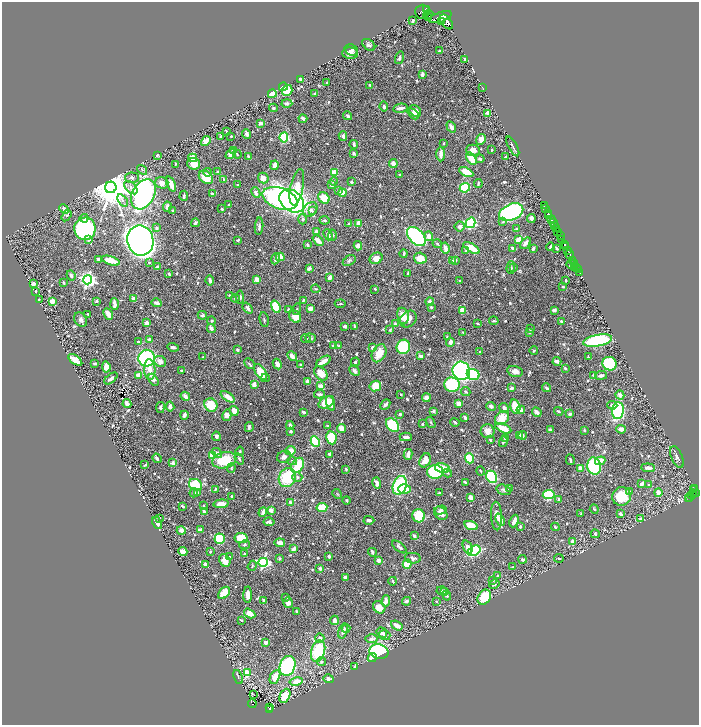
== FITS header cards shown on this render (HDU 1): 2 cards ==
NAXIS1  =                 1393
NAXIS2  =                 1445

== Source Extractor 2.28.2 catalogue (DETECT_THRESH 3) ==
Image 1393 x 1445 px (HDU 1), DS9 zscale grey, zoomed out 1/2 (1 PNG px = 2 x 2 image px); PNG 701 x 727 px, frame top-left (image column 1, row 1445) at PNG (2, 2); each listed source drawn as its Kron ellipse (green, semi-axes under 4 px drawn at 4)
Background 0.685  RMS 0.0087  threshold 0.026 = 3 sigma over >= 5 px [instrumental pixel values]
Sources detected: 874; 29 cannot appear on this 1/2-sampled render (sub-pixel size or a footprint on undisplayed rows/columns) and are neither listed nor drawn; of the other 845, the 500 brightest by FLUX_AUTO listed and drawn (345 fainter detections omitted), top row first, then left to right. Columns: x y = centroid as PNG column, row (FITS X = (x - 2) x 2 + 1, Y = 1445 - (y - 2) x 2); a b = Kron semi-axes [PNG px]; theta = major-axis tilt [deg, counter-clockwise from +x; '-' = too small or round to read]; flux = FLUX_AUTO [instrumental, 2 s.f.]
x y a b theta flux
427 9 3 1 - 140
422 12 7 7 - 300
428 14 5 3 - 710
429 17 3 3 - 380
440 17 12 5 20 2000
413 21 3 2 - 3.9
441 22 2 2 - 130
446 22 8 5 -53 1600
369 45 7 5 -37 4.9
351 50 7 5 -21 6
440 51 3 3 - 2.4
350 53 8 6 -3 8
399 58 6 3 74 4.5
465 59 2 2 - 11
422 74 4 3 - 6.5
300 79 3 3 - 5.9
327 83 2 2 - 2.1
370 85 4 2 - 2.6
283 87 4 3 - 51
482 87 2 1 - 4.6
287 90 5 5 - 46
272 94 4 4 - 35
314 94 3 2 - 2.7
287 103 5 4 - 4.2
384 107 5 3 - 3.5
273 108 4 3 - 2.2
400 108 7 3 11 7.7
415 111 6 5 - 10
488 113 3 3 - 16
413 114 6 3 -42 8.3
348 116 4 3 - 4.4
303 119 4 3 - 6.1
260 123 3 2 - 6.8
451 127 6 3 -57 7.4
226 131 4 2 - 2.2
247 134 4 3 - 9
221 136 3 3 - 2.5
231 136 2 2 - 2.2
343 136 5 3 - 6.6
284 137 5 4 - 130
481 139 5 5 - 9.4
206 141 5 4 - 16
443 143 2 2 - 2.9
354 145 4 2 - 4.2
513 146 11 2 -62 4.4
234 150 4 2 - 6.4
473 150 7 5 -1 15
491 150 2 2 - 2.2
354 153 4 3 - 5.5
231 154 6 4 42 13
237 154 4 3 - 2.1
441 154 7 3 -90 11
157 155 4 3 - 2.1
249 157 4 3 - 5
506 157 3 2 - 3
193 158 4 4 - 25
471 158 7 4 -59 36
480 159 4 3 - 3.6
175 164 3 2 - 2.3
194 164 6 6 - 23
393 164 4 4 - 12
274 165 5 3 - 9
142 170 5 3 - 3.1
208 172 4 3 - 2.5
217 172 3 2 - 1.9
466 172 7 4 -27 32
334 173 4 3 - 39
399 175 2 2 - 2.3
206 177 8 6 -41 41
132 178 7 5 -2 5.3
263 178 5 5 - 14
224 180 3 3 - 4.1
333 181 4 3 - 2.3
351 182 3 3 - 3.9
162 183 6 5 - 10
478 183 4 2 - 2.2
171 184 8 3 -69 19
238 185 2 2 - 3.1
332 185 4 3 - 8.1
111 187 6 5 - 7000
297 187 18 6 78 38
131 188 8 5 -45 7.7
465 188 5 4 - 110
339 191 4 3 - 1.9
256 193 5 3 - 9.7
342 193 4 3 - 22
143 194 16 11 61 600
212 194 3 2 - 3.2
184 196 5 3 - 3.2
280 198 18 10 -19 380
324 198 6 5 - 39
123 200 7 3 -53 4.3
292 201 14 10 -39 560
229 205 4 3 - 2.6
544 206 2 1 - 11
167 207 5 3 - 6.8
64 209 5 2 - 10
222 209 2 2 - 4.3
546 209 3 2 - 26
310 210 8 6 46 8.5
172 211 3 3 - 3
312 211 4 3 - 2.1
511 212 13 8 23 600
548 213 2 2 - 75
67 216 6 3 56 2.9
549 216 3 2 - 290
84 218 4 4 - 6
531 218 4 3 - 4.8
303 219 5 4 - 3.6
324 220 5 3 - 2.3
551 220 4 2 - 260
503 222 4 3 - 2
195 223 4 3 - 3.6
359 223 4 3 - 13
471 223 5 4 - 170
553 223 2 1 - 12
349 224 3 2 - 5.2
554 225 2 1 - 17
259 226 9 3 87 4.9
460 226 5 5 - 6.6
157 228 4 3 - 2.6
556 228 2 1 - 36
85 229 11 10 - 300
517 229 2 2 - 6.6
316 231 3 2 - 3.3
557 231 2 2 - 220
328 235 6 3 -67 6.9
332 235 5 3 - 2.4
429 236 5 4 - 14
560 236 3 2 - 16
416 237 11 7 -45 260
89 239 2 2 - 11
140 240 15 13 -80 2400
238 240 4 3 - 2.3
519 240 3 3 - 27
561 240 3 2 - 170
318 241 6 3 -44 19
526 243 6 3 51 6.6
437 244 5 3 - 3
564 244 3 2 - 300
307 245 3 2 - 4.1
358 246 4 4 - 7.9
550 247 4 2 - 2.9
566 247 3 2 - 420
445 248 5 3 - 7.5
471 248 9 3 -31 32
513 248 3 2 - 5
533 248 3 2 - 4.7
557 249 3 2 - 2.7
466 251 3 3 - 2.5
568 251 3 2 - 26
404 254 4 2 - 2.8
570 255 4 3 - 530
280 257 4 3 - 25
376 258 7 5 30 16
420 258 6 5 - 28
98 259 3 3 - 3.3
275 259 6 3 69 5.1
349 260 7 4 33 3.9
455 260 3 3 - 3
572 260 3 2 - 65
111 261 9 3 -17 27
452 261 4 3 - 3.3
149 263 4 3 - 2.1
575 263 2 1 - 55
571 264 5 2 - 4
157 267 4 3 - 3.8
513 267 4 4 - 2.1
574 267 3 3 - 3.7
577 267 2 1 - 20
309 268 4 3 - 5.8
511 268 6 2 89 1.9
578 269 2 1 - 3.2
580 272 3 1 - 8.7
408 273 2 2 - 1.9
169 274 4 3 - 2
71 275 5 3 - 4.7
330 277 3 3 - 13
88 280 4 4 - 680
257 280 4 3 - 16
566 280 3 2 - 2.5
210 281 5 2 - 4.6
459 281 2 2 - 2.6
64 283 3 2 - 2.3
33 284 3 3 - 9.9
563 287 2 2 - 2.1
316 289 5 3 - 2.2
375 289 2 2 - 3.4
36 291 2 2 - 3.7
229 295 3 3 - 2.2
240 297 6 4 -86 6.2
236 298 4 3 - 2.9
39 299 2 2 - 1.9
134 299 3 3 - 13
303 300 3 2 - 2.2
52 301 4 4 - 12
97 301 3 3 - 2.3
430 302 4 3 - 8.6
156 303 5 3 - 6.6
114 304 6 2 -86 11
340 304 5 2 - 2.5
276 307 6 4 -69 68
431 307 3 2 - 3.5
248 308 6 3 -50 5.5
310 308 4 3 - 12
297 309 6 3 73 2.3
288 310 3 2 - 2.4
463 310 4 3 - 21
554 310 4 3 - 5.8
87 314 2 2 - 1.8
108 314 6 3 -63 8.4
202 315 5 4 - 3.2
403 316 8 5 -81 21
295 317 6 5 - 25
408 319 9 7 46 13
81 320 7 6 - 6.1
264 320 7 2 -80 2.2
212 321 4 4 - 2.2
494 321 4 3 - 2.8
561 321 3 2 - 2.8
147 323 3 3 - 13
477 323 3 2 - 1.9
395 324 3 3 - 2.5
345 326 3 3 - 6.1
355 326 4 2 - 2.3
211 328 5 3 - 7.7
530 329 3 2 - 2.1
390 330 4 3 - 2.2
463 332 3 2 - 2
530 333 3 3 - 1.8
447 337 3 3 - 1.9
311 338 5 4 - 3.2
150 339 4 3 - 7
306 339 5 3 - 2
598 341 14 6 11 190
138 342 3 2 - 2
450 342 4 3 - 7.8
333 345 3 3 - 1.9
339 346 4 4 - 2
173 347 5 3 - 6.1
403 347 7 6 - 160
373 348 3 3 - 7.9
237 350 3 2 - 3.3
534 351 4 3 - 2.2
480 352 2 2 - 2.7
379 353 9 6 62 30
292 356 5 3 - 9.4
421 356 3 3 - 7.9
203 357 2 2 - 1.9
588 357 3 2 - 1.9
147 358 8 8 - 230
75 360 8 4 -35 23
160 361 6 5 - 12
323 361 8 3 31 17
557 361 4 3 - 7.8
355 362 4 2 - 2.4
95 363 3 2 - 2.3
249 364 6 3 -45 2.6
277 364 5 3 - 11
609 364 7 6 - 88
300 365 4 3 - 2.1
106 367 5 4 - 11
565 368 3 2 - 3.5
150 370 10 5 -87 19
182 371 3 2 - 5.6
354 371 6 3 -46 5.3
461 371 9 8 - 460
515 371 8 5 -14 11
260 372 9 5 -57 36
321 373 8 5 -49 22
473 374 6 5 - 78
139 375 3 3 - 21
601 375 6 3 7 5.2
594 376 4 3 - 7.2
111 378 8 3 39 7.6
265 378 4 3 - 2.3
153 380 7 4 -60 9.7
308 382 4 3 - 15
254 384 4 3 - 13
452 385 8 7 - 140
320 386 4 3 - 14
375 386 6 5 - 33
512 388 2 2 - 9.4
546 388 5 3 - 3.1
466 392 5 4 - 2.9
319 394 5 2 - 4.3
401 394 2 2 - 1.9
620 395 4 3 - 7.8
185 396 5 3 - 11
228 397 8 4 -35 20
426 398 4 4 - 8.5
326 402 8 5 30 39
331 403 8 4 -72 14
459 403 3 3 - 13
127 404 4 3 - 11
211 405 7 6 - 48
385 405 6 3 47 6.6
612 405 5 3 - 5.6
170 406 5 3 - 12
491 406 5 4 - 5.2
515 407 7 5 -76 38
160 408 5 4 - 4.7
504 408 5 3 - 7.8
521 410 4 3 - 9.1
234 411 5 4 - 15
433 411 2 2 - 14
559 411 5 3 - 2.7
618 411 8 6 82 140
304 412 3 2 - 4.6
537 412 5 3 - 9.2
400 414 2 2 - 3.7
570 414 3 2 - 4.2
184 415 4 3 - 8
227 415 5 4 - 12
465 417 4 2 - 6.1
502 418 8 6 41 29
455 422 5 3 - 3.4
431 423 6 3 -58 2.6
422 424 2 2 - 5.2
290 425 4 2 - 6
392 425 8 5 -50 98
327 426 3 3 - 3.4
249 427 5 2 - 4.8
341 428 4 3 - 17
503 428 9 3 -26 37
621 429 4 3 - 11
550 430 4 3 - 4.8
584 430 3 2 - 2.2
291 431 4 3 - 3.2
488 431 7 7 - 11
522 435 4 3 - 4.4
216 436 4 4 - 4.1
520 436 4 3 - 7.9
406 437 6 3 0 4.8
331 438 6 5 - 66
505 438 3 3 - 4.2
490 440 3 2 - 2.1
315 441 5 4 - 110
503 442 5 3 - 3.3
240 451 5 2 - 2.2
290 451 5 4 - 16
217 453 6 4 -41 7.7
330 454 3 3 - 8.8
408 454 5 3 - 13
213 456 4 4 - 36
284 457 7 6 - 8.2
677 457 11 5 -66 6.3
157 458 5 3 - 4
469 458 5 4 - 67
239 459 6 3 -58 3.2
224 460 12 8 14 61
425 460 7 5 65 18
570 460 5 3 - 2.9
292 461 5 4 - 2.7
600 461 5 3 - 19
173 463 3 2 - 20
145 465 3 2 - 2
297 465 8 5 54 60
594 466 8 6 -81 160
231 468 5 3 - 2.3
442 468 8 5 -11 24
580 468 3 3 - 12
648 468 7 3 -5 10
346 469 3 2 - 2.3
481 471 4 3 - 1.9
435 472 8 7 - 180
448 473 4 4 - 2.8
287 477 10 8 63 81
297 477 5 4 - 3.6
492 477 6 5 - 160
465 482 3 2 - 3.1
377 483 6 3 -73 9.3
642 484 4 3 - 8.9
195 485 7 5 -34 74
400 485 9 6 69 150
648 485 3 3 - 2.6
694 488 3 2 - 58
215 489 4 2 - 2
404 489 6 4 -1 23
509 489 3 3 - 3
504 490 7 5 -16 5.5
694 490 2 2 - 37
198 492 4 3 - 4.1
629 492 3 3 - 7.3
658 492 4 3 - 10
194 493 4 4 - 3.7
439 493 3 3 - 2.9
337 494 5 3 - 2
692 494 5 4 - 140
696 494 4 2 - 180
549 495 6 4 7 170
231 496 2 2 - 2.1
622 496 9 9 - 56
470 497 3 3 - 13
690 497 2 2 - 11
688 498 2 1 - 15
559 499 3 3 - 4
347 500 4 3 - 2.5
290 502 2 2 - 4.6
221 504 7 3 6 15
203 505 2 2 - 1.9
183 506 4 2 - 2.7
322 508 5 4 - 62
594 509 5 2 - 2.4
271 510 3 3 - 17
441 510 6 3 18 5.9
204 511 3 2 - 4.4
263 512 5 3 - 9.8
441 513 7 5 -45 11
581 514 3 3 - 2.1
620 514 4 2 - 6.1
419 516 6 6 - 74
496 516 14 5 -88 11
159 518 3 3 - 2.7
640 519 3 3 - 4.8
369 520 5 3 - 7
500 520 6 3 -67 14
514 521 6 3 67 9.2
269 522 5 3 - 6.3
157 523 6 4 -62 11
471 526 7 3 -18 37
520 526 3 2 - 4.1
555 527 4 3 - 3.6
200 530 4 3 - 7.8
181 531 4 4 - 10
595 534 5 4 - 2.2
414 536 3 2 - 6.5
241 538 7 5 -9 46
220 539 5 5 - 86
572 541 4 3 - 8.6
280 543 5 3 - 11
245 545 5 3 - 2.9
399 547 8 3 -38 4.6
468 547 7 4 -66 7.1
294 549 4 2 - 13
183 551 4 4 - 15
474 551 7 4 30 140
210 552 2 2 - 1.8
372 552 4 3 - 3.4
244 554 3 3 - 2.1
329 556 3 3 - 6.4
230 557 4 3 - 2.5
280 558 3 2 - 3
413 558 8 5 -10 7
559 558 5 3 - 2.2
523 559 4 2 - 5.7
225 560 7 5 -61 20
379 560 3 3 - 9.4
263 562 4 4 - 280
407 564 4 4 - 54
205 565 4 3 - 11
252 566 5 3 - 2.1
513 567 4 2 - 3.1
320 568 2 2 - 13
497 576 2 2 - 2
345 577 4 3 - 6
493 580 3 3 - 2.5
393 581 4 2 - 2.9
494 584 5 3 - 4.8
442 591 5 3 - 2.3
445 591 3 3 - 2.1
224 593 7 5 46 27
248 595 8 4 89 11
447 595 5 3 - 2.6
286 597 3 3 - 2.5
484 597 8 6 58 59
264 600 3 3 - 3.7
386 601 6 3 79 12
407 601 4 3 - 4.7
436 602 3 2 - 2
288 603 5 4 - 11
379 607 7 5 -45 20
296 611 3 2 - 2.3
250 613 6 4 -31 16
241 620 3 2 - 2.1
334 620 5 4 - 6.8
397 625 6 3 -36 21
346 628 4 3 - 2.9
343 631 8 4 74 7.1
382 632 5 4 - 5
384 635 6 5 - 5.3
320 638 5 4 - 4.2
371 639 6 4 -3 6.6
266 642 3 3 - 6.6
318 651 11 7 74 120
379 652 10 7 -14 360
372 657 4 4 - 10
321 662 5 4 - 3.8
287 666 10 7 71 250
355 667 3 2 - 2.5
247 673 4 3 - 48
238 677 7 3 -67 2.8
275 677 7 4 63 25
328 679 5 4 - 5.5
296 682 7 4 11 16
253 695 3 1 - 3.8
285 696 7 5 66 43
252 703 4 2 - 48
269 708 3 1 - 25
270 710 2 2 - 41
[345 fainter detections neither listed nor drawn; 29 sub-pixel or undisplayed-footprint detections neither listed nor drawn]